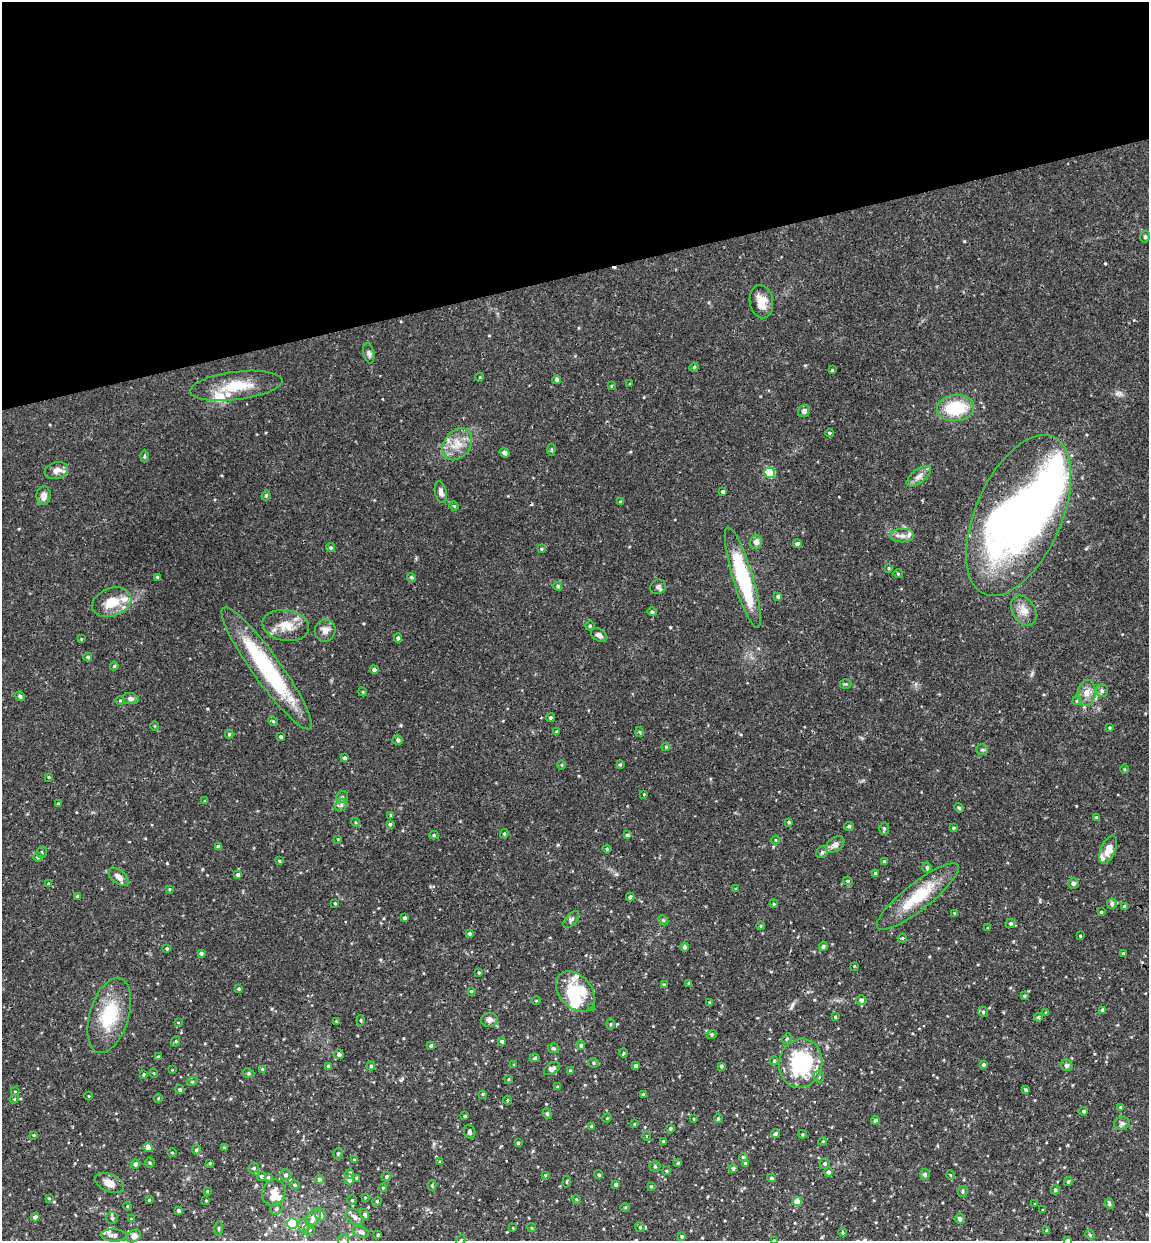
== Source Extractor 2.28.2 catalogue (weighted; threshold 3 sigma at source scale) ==
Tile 3 of 4 x 4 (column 3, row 1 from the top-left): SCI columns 2450-3596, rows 3777-5015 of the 5012 x 5072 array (HDU 1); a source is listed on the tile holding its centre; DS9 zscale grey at full resolution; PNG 1151 x 1243 px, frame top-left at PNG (2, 2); each listed source drawn as its Kron ellipse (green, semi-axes under 4 px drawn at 4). Shown black and unused: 22% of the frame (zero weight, under 3 of 4 exposures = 6% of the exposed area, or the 3 px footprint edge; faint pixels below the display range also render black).
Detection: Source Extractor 2.28.2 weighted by HDU 2 'WHT'; one run over the whole footprint, this tile lists its part. Background 0.0283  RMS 0.0033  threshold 0.0147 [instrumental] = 3 sigma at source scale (4.5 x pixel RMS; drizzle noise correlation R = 1.50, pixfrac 1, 0.05/0.05 arcsec/px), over >= 5 px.
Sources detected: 325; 5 inside a brighter object's white glare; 2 cosmic-ray / hot-pixel residue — neither listed nor drawn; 11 inside a brighter listed object's ellipse — not listed separately; the other 307 listed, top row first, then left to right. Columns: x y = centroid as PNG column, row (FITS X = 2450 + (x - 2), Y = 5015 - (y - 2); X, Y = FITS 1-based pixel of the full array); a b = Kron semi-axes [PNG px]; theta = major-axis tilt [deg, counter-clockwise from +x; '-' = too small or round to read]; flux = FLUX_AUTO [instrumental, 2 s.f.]
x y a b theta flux
1145 237 6 4 76 0.54
761 302 17 11 -81 4.3
369 353 10 5 -79 0.96
694 367 5 4 - 0.39
832 370 3 3 - 0.29
480 377 4 3 - 0.26
557 380 4 4 - 0.84
630 384 3 3 - 0.28
236 386 46 14 7 11
611 386 3 3 - 0.34
955 408 18 13 6 14
804 411 6 6 - 1
829 433 4 3 - 0.42
457 444 18 13 52 5.3
551 450 6 4 84 0.45
505 453 5 4 - 0.98
144 456 6 4 88 0.44
56 471 12 8 17 2.2
770 473 5 5 - 19
919 476 14 6 37 1.8
441 492 11 5 -77 1.3
723 492 4 4 - 0.78
44 495 9 7 85 1.9
266 495 5 3 - 0.46
621 502 3 3 - 0.57
454 506 5 4 - 0.38
1019 515 86 43 66 150
902 536 12 7 -1 1.7
756 542 7 6 - 1.8
797 544 4 4 - 1.1
331 548 4 4 - 0.5
541 549 3 3 - 0.34
889 568 4 3 - 0.4
898 574 4 4 - 0.39
157 577 3 3 - 0.49
411 577 4 4 - 0.58
743 578 52 10 -73 29
558 586 4 4 - 0.54
658 587 8 7 - 1.1
778 596 4 4 - 0.69
112 602 20 14 21 7
1024 610 16 11 -57 3.1
652 612 4 4 - 0.64
286 625 23 15 -9 5.8
590 626 4 4 - 0.5
325 631 11 10 - 2.1
599 635 9 6 -32 1.2
398 638 4 4 - 0.73
81 639 4 3 - 0.26
88 657 4 4 - 0.6
114 666 4 3 - 0.36
267 668 74 14 -54 33
374 670 4 4 - 0.96
846 684 6 5 - 0.43
1102 691 6 5 - 0.7
363 692 4 3 - 0.29
1087 693 13 9 86 2.5
20 696 5 4 - 0.75
131 699 8 5 -10 1.1
120 700 5 3 - 0.28
1077 701 5 4 - 0.41
550 718 4 4 - 0.57
273 721 5 4 - 0.46
155 726 4 3 - 0.25
1110 728 3 3 - 0.35
557 731 4 4 - 0.37
640 732 5 3 - 0.33
229 734 4 4 - 0.55
281 737 4 3 - 0.49
398 740 5 4 - 0.51
666 747 4 3 - 0.29
982 750 6 5 - 0.59
345 758 4 4 - 0.67
620 764 4 3 - 0.37
562 765 5 3 - 0.32
1124 769 4 3 - 0.29
49 777 4 3 - 0.36
644 794 3 2 - 0.24
342 797 6 5 - 0.59
205 801 4 3 - 0.3
58 804 3 3 - 0.36
341 805 7 5 48 0.85
959 808 5 4 - 0.4
391 815 3 3 - 0.41
1096 818 4 4 - 0.6
355 822 4 3 - 0.33
789 822 4 4 - 0.43
390 824 4 4 - 0.51
849 826 5 3 - 0.63
954 828 4 3 - 0.42
884 829 6 5 - 0.51
504 834 4 4 - 0.47
434 835 4 4 - 0.46
627 835 4 4 - 0.59
338 839 3 3 - 0.23
775 840 4 3 - 0.3
835 844 10 7 38 1.7
218 846 4 4 - 0.74
607 849 4 4 - 0.39
1108 850 15 7 68 3.4
41 852 5 5 - 0.58
822 852 6 5 - 0.6
38 857 4 4 - 0.52
279 861 4 3 - 0.3
884 861 4 3 - 0.39
927 867 5 4 - 0.63
875 873 3 3 - 0.41
238 874 4 4 - 0.74
119 877 12 6 -40 1.9
848 881 5 4 - 0.47
1073 883 5 5 - 0.84
48 884 4 3 - 0.29
169 889 4 4 - 0.32
736 889 4 4 - 0.39
77 896 4 3 - 0.57
918 896 51 13 38 14
630 897 4 3 - 0.76
335 903 3 3 - 0.28
774 904 4 3 - 0.3
1112 904 5 5 - 0.92
1124 906 4 4 - 0.73
1101 912 3 3 - 0.42
954 913 3 3 - 0.21
404 918 4 4 - 0.61
571 920 10 5 50 0.84
663 920 6 4 -46 0.43
1010 923 5 5 - 0.61
761 926 4 3 - 0.3
988 928 4 3 - 0.28
469 934 4 4 - 0.6
1080 936 3 2 - 0.33
902 938 4 4 - 0.35
823 946 5 4 - 0.82
684 947 4 4 - 0.72
167 948 4 3 - 0.36
201 953 3 3 - 0.73
1123 954 4 3 - 0.77
854 966 3 2 - 0.24
479 973 4 2 - 0.31
688 983 4 3 - 0.35
664 985 4 3 - 0.46
239 989 3 3 - 0.51
471 991 3 3 - 0.41
575 991 23 16 -47 10
1024 996 4 3 - 0.51
861 1000 5 5 - 0.99
536 1001 5 3 - 0.27
710 1002 3 3 - 0.55
592 1008 4 3 - 0.34
1103 1010 4 3 - 0.83
983 1012 5 4 - 0.52
1046 1012 3 3 - 0.31
109 1015 39 19 73 16
835 1017 4 3 - 0.34
1038 1017 4 4 - 0.57
361 1020 5 3 - 0.34
489 1020 8 7 - 1.3
336 1021 4 3 - 0.26
178 1022 4 3 - 0.24
610 1024 5 3 - 0.34
712 1035 5 4 - 0.4
787 1039 5 4 - 0.41
176 1041 5 3 - 0.29
502 1041 4 4 - 0.56
431 1046 4 4 - 0.53
581 1046 4 4 - 0.61
554 1048 5 5 - 0.51
623 1053 4 4 - 0.38
339 1054 5 5 - 0.85
158 1057 4 3 - 0.48
535 1058 5 4 - 0.57
774 1061 4 4 - 0.45
593 1063 5 5 - 0.51
801 1063 24 21 76 30
514 1064 4 3 - 0.32
635 1065 3 3 - 0.79
983 1065 4 4 - 0.62
1067 1065 6 5 - 0.81
328 1066 4 3 - 0.59
371 1066 4 4 - 0.62
721 1066 3 3 - 0.57
262 1069 4 3 - 0.38
552 1069 9 5 29 1.3
172 1070 3 3 - 0.22
570 1071 4 3 - 0.29
154 1073 5 3 - 0.25
249 1073 6 4 -23 0.47
143 1075 4 4 - 0.38
819 1077 6 5 - 0.78
509 1079 4 3 - 0.29
192 1082 5 3 - 0.36
557 1087 4 3 - 0.32
180 1089 4 4 - 0.57
1026 1090 3 3 - 0.71
15 1091 4 3 - 0.26
483 1094 4 4 - 0.32
643 1094 3 3 - 0.41
89 1096 4 3 - 0.23
158 1098 4 4 - 0.37
14 1099 4 3 - 0.29
507 1100 4 3 - 0.28
1120 1107 4 3 - 0.35
1084 1111 4 4 - 0.55
547 1114 5 4 - 0.47
465 1116 3 3 - 0.51
607 1118 5 4 - 0.35
718 1118 5 4 - 0.39
694 1119 4 2 - 0.27
875 1120 4 4 - 0.7
635 1124 4 3 - 0.31
1122 1124 8 6 17 0.94
592 1126 4 4 - 0.64
670 1128 4 4 - 0.65
469 1132 7 5 -68 0.76
775 1134 5 4 - 0.64
802 1134 4 3 - 0.31
34 1135 4 3 - 0.32
646 1136 5 3 - 0.29
663 1141 4 3 - 0.46
823 1141 4 3 - 0.31
518 1143 4 3 - 0.47
148 1147 5 4 - 2
224 1148 3 3 - 0.29
196 1150 4 4 - 0.72
172 1153 4 3 - 0.25
338 1153 6 4 74 0.56
743 1157 4 4 - 0.75
354 1160 3 3 - 0.32
440 1162 4 3 - 0.54
150 1163 5 5 - 0.51
210 1163 4 4 - 0.34
678 1163 4 4 - 0.37
745 1163 4 3 - 0.47
825 1163 5 5 - 0.71
135 1164 4 4 - 1
655 1166 5 5 - 0.44
254 1168 5 5 - 0.65
733 1168 4 4 - 0.86
666 1171 3 3 - 0.32
828 1172 5 4 - 0.98
350 1174 5 4 - 0.83
925 1174 5 5 - 0.91
286 1175 5 5 - 0.83
545 1175 3 3 - 0.29
599 1175 4 4 - 0.48
950 1175 5 3 - 0.26
262 1177 4 4 - 1
268 1177 3 3 - 0.42
386 1177 5 4 - 0.62
357 1178 4 3 - 0.49
771 1178 4 4 - 0.59
319 1179 5 4 - 0.77
349 1179 5 4 - 1.5
567 1182 5 3 - 0.34
1068 1182 4 4 - 0.58
110 1183 15 9 -24 2.7
616 1184 4 3 - 0.64
295 1185 5 4 - 0.5
432 1185 5 4 - 0.43
651 1186 3 3 - 0.39
383 1188 4 4 - 0.32
1055 1190 4 4 - 0.63
207 1191 4 3 - 0.32
963 1191 5 5 - 0.64
274 1193 13 11 69 3.7
365 1197 4 3 - 0.3
49 1198 3 3 - 0.3
576 1199 5 3 - 0.34
149 1200 4 3 - 0.32
206 1200 4 2 - 0.23
352 1200 4 4 - 0.51
377 1201 4 4 - 0.42
797 1201 5 4 - 4.9
1109 1203 5 4 - 0.76
1035 1204 3 3 - 0.26
127 1206 4 4 - 0.32
625 1207 4 3 - 0.32
276 1209 6 5 - 0.76
1043 1210 4 3 - 0.32
178 1211 4 3 - 0.8
365 1214 5 4 - 0.92
320 1215 6 5 - 1.3
35 1217 4 4 - 0.89
355 1217 9 7 -40 1.6
112 1218 6 6 - 0.75
313 1218 10 6 61 2.2
131 1219 4 3 - 0.31
960 1219 5 4 - 0.85
292 1223 5 5 - 25
304 1226 7 5 -76 0.95
640 1227 5 4 - 0.46
219 1228 7 3 90 0.45
513 1228 4 2 - 0.21
532 1228 4 3 - 0.34
309 1230 6 5 - 0.84
1046 1231 4 3 - 0.41
361 1232 8 5 -25 1.3
843 1232 5 3 - 0.41
114 1235 13 6 -2 1.6
378 1235 3 3 - 0.41
1090 1235 5 4 - 0.44
134 1236 7 5 36 1.8
682 1236 3 3 - 0.41
344 1240 6 5 - 0.65
461 1240 5 4 - 0.39
774 1240 3 2 - 0.23
1067 1240 3 3 - 0.69
Overlapping masked pixels (flux is a lower limit): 1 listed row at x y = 1019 515
Isophote crosses this tile's border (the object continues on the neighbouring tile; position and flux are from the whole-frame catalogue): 5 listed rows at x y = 114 1235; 344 1240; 461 1240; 774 1240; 1067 1240
Unlisted compact peaks at least as high as the median listed source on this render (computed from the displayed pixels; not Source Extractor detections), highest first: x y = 964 241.